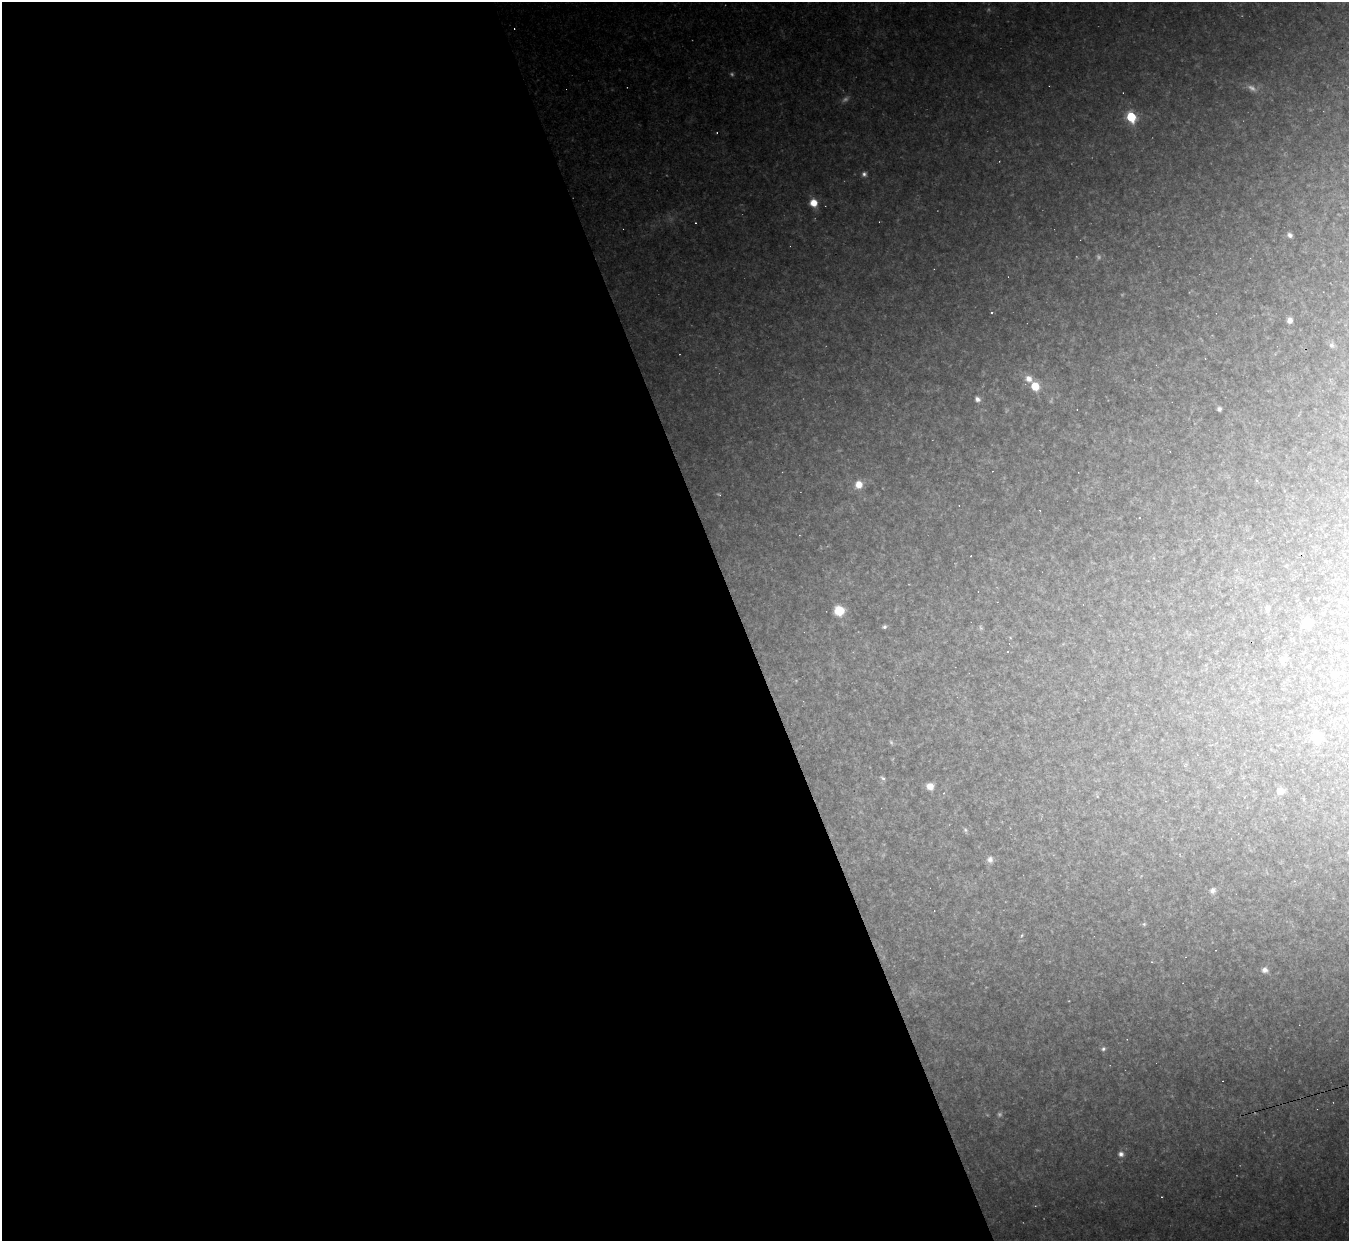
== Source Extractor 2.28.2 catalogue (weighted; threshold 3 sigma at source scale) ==
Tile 9 of 4 x 4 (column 1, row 3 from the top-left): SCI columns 1-1347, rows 1510-2748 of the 5389 x 5373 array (HDU 1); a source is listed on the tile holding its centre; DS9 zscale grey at full resolution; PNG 1351 x 1243 px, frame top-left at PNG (2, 2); no overlay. Shown black and unused: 55% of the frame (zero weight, under 2 of 3 exposures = <1% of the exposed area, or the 3 px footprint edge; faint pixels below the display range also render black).
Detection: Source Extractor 2.28.2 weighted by HDU 2 'WHT'; one run over the whole footprint, this tile lists its part. Background 0.0742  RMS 0.0088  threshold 0.0396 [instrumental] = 3 sigma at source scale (4.5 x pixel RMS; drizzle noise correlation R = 1.50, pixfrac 1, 0.05/0.05 arcsec/px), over >= 5 px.
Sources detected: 94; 24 too faint to see at this stretch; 15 cosmic-ray / hot-pixel residue — not listed; the other 55 listed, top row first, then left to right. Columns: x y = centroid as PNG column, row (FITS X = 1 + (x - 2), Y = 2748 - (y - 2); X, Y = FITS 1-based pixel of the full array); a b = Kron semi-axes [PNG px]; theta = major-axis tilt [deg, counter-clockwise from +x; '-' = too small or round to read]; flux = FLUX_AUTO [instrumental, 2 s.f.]
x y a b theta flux
514 28 3 2 - 0.74
1131 117 7 6 - 87
864 174 7 7 - 4.1
813 203 8 7 - 17
1290 235 8 6 -52 4.4
992 313 4 4 - 1.7
1290 320 6 5 - 7.3
1332 345 8 7 - 3.5
1205 358 2 2 - 0.65
1029 379 10 9 - 11
1035 386 6 6 - 39
977 399 7 6 - 5
1219 409 5 4 - 3.4
1256 480 6 4 -70 1.2
859 484 9 8 - 16
719 494 7 4 -35 1.6
1140 517 3 3 - 38
1154 558 6 4 -89 1.6
1326 561 5 4 - 1.3
1286 566 6 3 20 0.86
1267 608 6 5 - 4.8
839 611 8 8 - 35
1307 624 8 7 - 31
884 627 5 4 - 2.8
980 628 8 6 -81 2.4
1010 638 4 3 - 1.3
1265 638 4 3 - 0.82
1008 652 3 3 - 2.4
1283 660 10 9 - 10
1334 674 9 7 -58 6.8
1342 689 12 3 45 1.9
1345 700 9 5 -1 2
1334 720 11 3 60 2.1
1317 737 8 7 - 50
1197 754 3 3 - 1.4
1186 765 9 5 44 2.4
883 778 9 5 -34 2.9
930 786 7 7 - 12
1280 791 8 7 - 12
944 793 5 4 - 1.5
1097 795 9 4 -78 1.4
1244 797 5 3 - 0.71
1304 799 6 4 -89 1.1
1166 801 5 4 - 1
966 830 9 5 -68 2.8
990 859 10 9 - 6.5
1294 881 5 4 - 1
1213 891 9 9 - 5.3
1144 924 6 5 - 2
1022 935 8 6 48 2.3
1152 962 4 3 - 0.8
1265 970 9 8 - 7.6
1127 1039 4 3 - 0.59
1103 1049 7 6 - 3.1
1121 1154 9 9 - 6.5